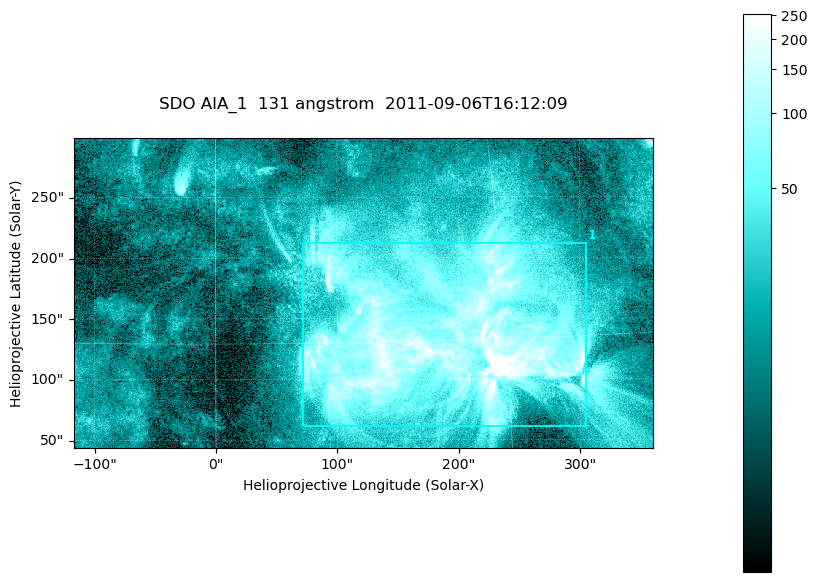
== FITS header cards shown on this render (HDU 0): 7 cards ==
TELESCOP= 'SDO     '           /
INSTRUME= 'AIA_1   '           /
WAVELNTH=                  131 /
WAVEUNIT= 'angstrom'           /
DATE-OBS= '2011-09-06T16:12:09.64' /
CTYPE1  = 'HPLN-TAN'           /
CTYPE2  = 'HPLT-TAN'           /

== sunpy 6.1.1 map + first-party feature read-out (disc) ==
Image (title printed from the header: SDO AIA_1  131 angstrom  2011-09-06T16:12:09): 794 x 424 px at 0.601 arcsec/px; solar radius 952 arcsec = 1585 px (partial field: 4.3% of the solar disc is inside the frame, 100% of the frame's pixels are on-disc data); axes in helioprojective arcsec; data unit not stated in the header (colour bar unlabelled)
Pointing: header CRPIX1/2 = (2043.22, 2045.61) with CRVAL1/2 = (0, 0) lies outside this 794 x 424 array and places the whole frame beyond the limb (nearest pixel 1.29 R_sun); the SolarSoft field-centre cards XCEN/YCEN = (121.5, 171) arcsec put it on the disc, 1688 arcsec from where CRPIX/CRVAL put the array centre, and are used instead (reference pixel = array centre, CRVAL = XCEN/YCEN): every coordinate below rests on XCEN/YCEN
Orientation: roll -0.139 deg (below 1 deg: not rotated)
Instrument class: DISC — disc imager (sunpy class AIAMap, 131 A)
Bright regions (active regions / flare kernels): reference = the on-disc median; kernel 7 px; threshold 5 sigma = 71.9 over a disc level ~17.2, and >= 1.15x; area >= 336 px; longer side >= 5 px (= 3 arcsec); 1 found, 1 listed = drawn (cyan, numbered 1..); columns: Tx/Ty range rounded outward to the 2 arcsec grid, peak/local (2 s.f.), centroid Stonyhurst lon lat
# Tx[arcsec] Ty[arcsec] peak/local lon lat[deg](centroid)
1 70..306 60..214 32 +12 +15